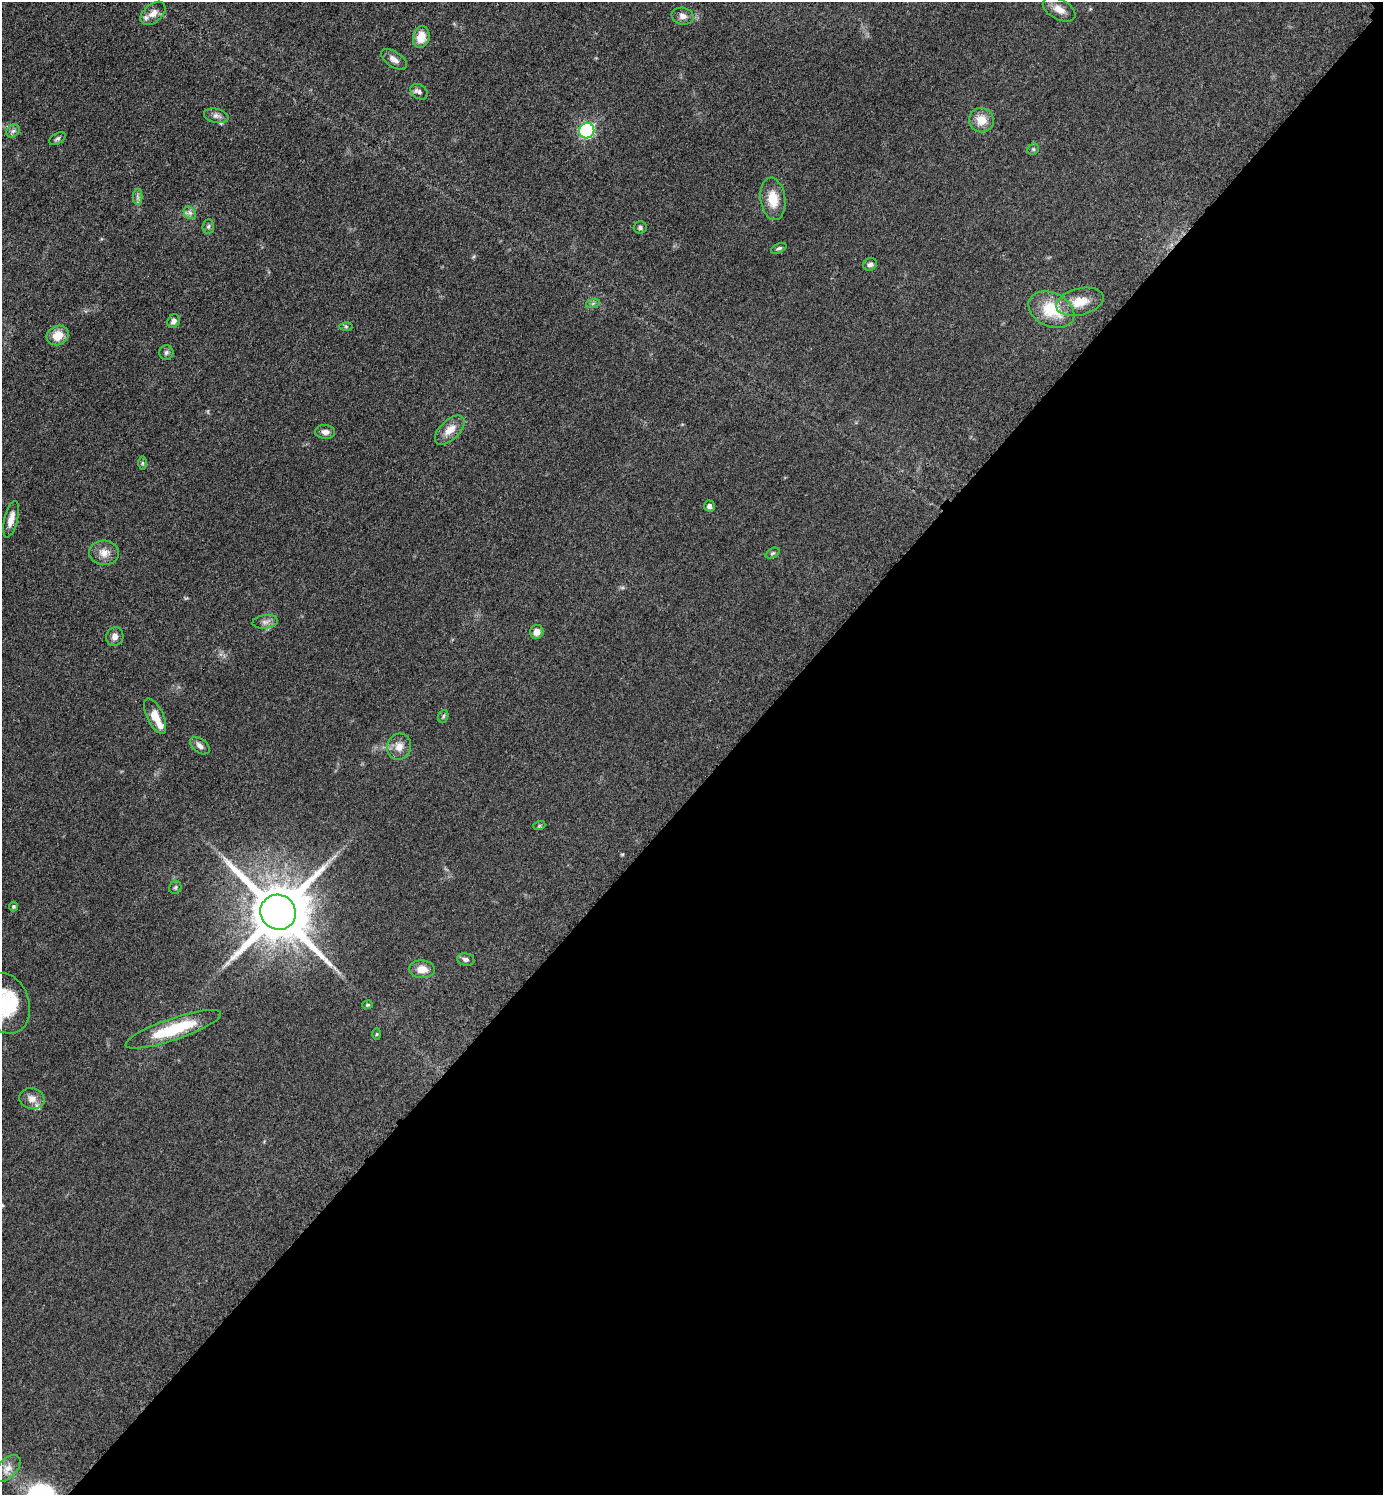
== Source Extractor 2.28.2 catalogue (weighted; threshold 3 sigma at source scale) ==
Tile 12 of 4 x 4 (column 4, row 3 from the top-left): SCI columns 4354-5734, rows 1513-3005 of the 6048 x 6047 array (HDU 1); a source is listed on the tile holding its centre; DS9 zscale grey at full resolution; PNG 1385 x 1497 px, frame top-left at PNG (2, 2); each listed source drawn as its Kron ellipse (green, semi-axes under 4 px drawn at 4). Shown black and unused: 47% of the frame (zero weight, under 3 of 5 exposures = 4% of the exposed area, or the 3 px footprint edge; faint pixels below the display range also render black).
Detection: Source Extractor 2.28.2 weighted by HDU 2 'WHT'; one run over the whole footprint, this tile lists its part. Background 0.0497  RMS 0.0054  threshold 0.0244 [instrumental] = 3 sigma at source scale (4.5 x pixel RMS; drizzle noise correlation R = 1.50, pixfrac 1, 0.05/0.05 arcsec/px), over >= 5 px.
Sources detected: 57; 5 inside a brighter listed object's ellipse — not listed separately; the other 52 listed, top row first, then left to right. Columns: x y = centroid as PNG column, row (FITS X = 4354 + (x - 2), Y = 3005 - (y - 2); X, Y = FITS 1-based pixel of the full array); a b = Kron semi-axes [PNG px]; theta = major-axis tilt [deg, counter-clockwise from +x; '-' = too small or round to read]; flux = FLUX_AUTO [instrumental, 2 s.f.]
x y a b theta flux
1059 9 17 10 -28 5.3
153 13 14 9 41 4.1
683 16 11 8 -11 2.8
421 37 11 8 76 8.2
394 59 15 7 -34 3.2
419 92 9 7 -33 1.8
216 116 12 7 -13 2.4
981 120 12 12 - 7.3
13 131 7 6 - 1.4
587 131 8 7 - 65
57 139 9 5 29 1.3
1033 149 6 5 - 0.83
137 197 7 5 -89 1.4
773 199 21 12 -83 11
190 213 7 5 -44 1.7
208 226 7 5 86 1.2
640 228 6 6 - 1.1
779 248 8 4 24 1
870 264 7 6 - 1.6
1080 302 24 13 14 9.8
593 303 7 4 19 1.1
1051 310 24 17 -25 19
174 321 7 6 - 2
346 326 6 4 -1 0.78
58 335 11 9 25 8.4
166 352 7 7 - 1.4
450 430 18 9 44 6.5
325 432 10 7 -5 2.8
142 463 6 4 89 0.9
709 506 5 5 - 1.8
11 519 19 6 76 4.8
104 553 15 12 -6 5.2
773 553 7 4 27 0.81
265 622 13 7 6 2.6
537 632 7 6 - 3.4
115 637 9 8 - 2.9
155 716 19 8 -65 7.4
443 716 6 5 - 0.9
200 746 11 6 -37 2.5
399 747 13 12 - 5.3
539 826 6 4 19 0.6
175 887 7 6 - 1
13 906 5 4 - 0.75
278 912 18 17 - 3900
466 959 8 6 -12 1.8
422 969 13 9 -4 5.8
6 1003 31 23 -72 30
368 1005 5 4 - 0.76
173 1029 50 11 19 29
377 1034 6 4 88 0.65
32 1099 13 10 -15 4
7 1468 16 9 45 4.7
Isophote crosses this tile's border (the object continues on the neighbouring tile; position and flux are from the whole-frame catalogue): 1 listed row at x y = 6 1003